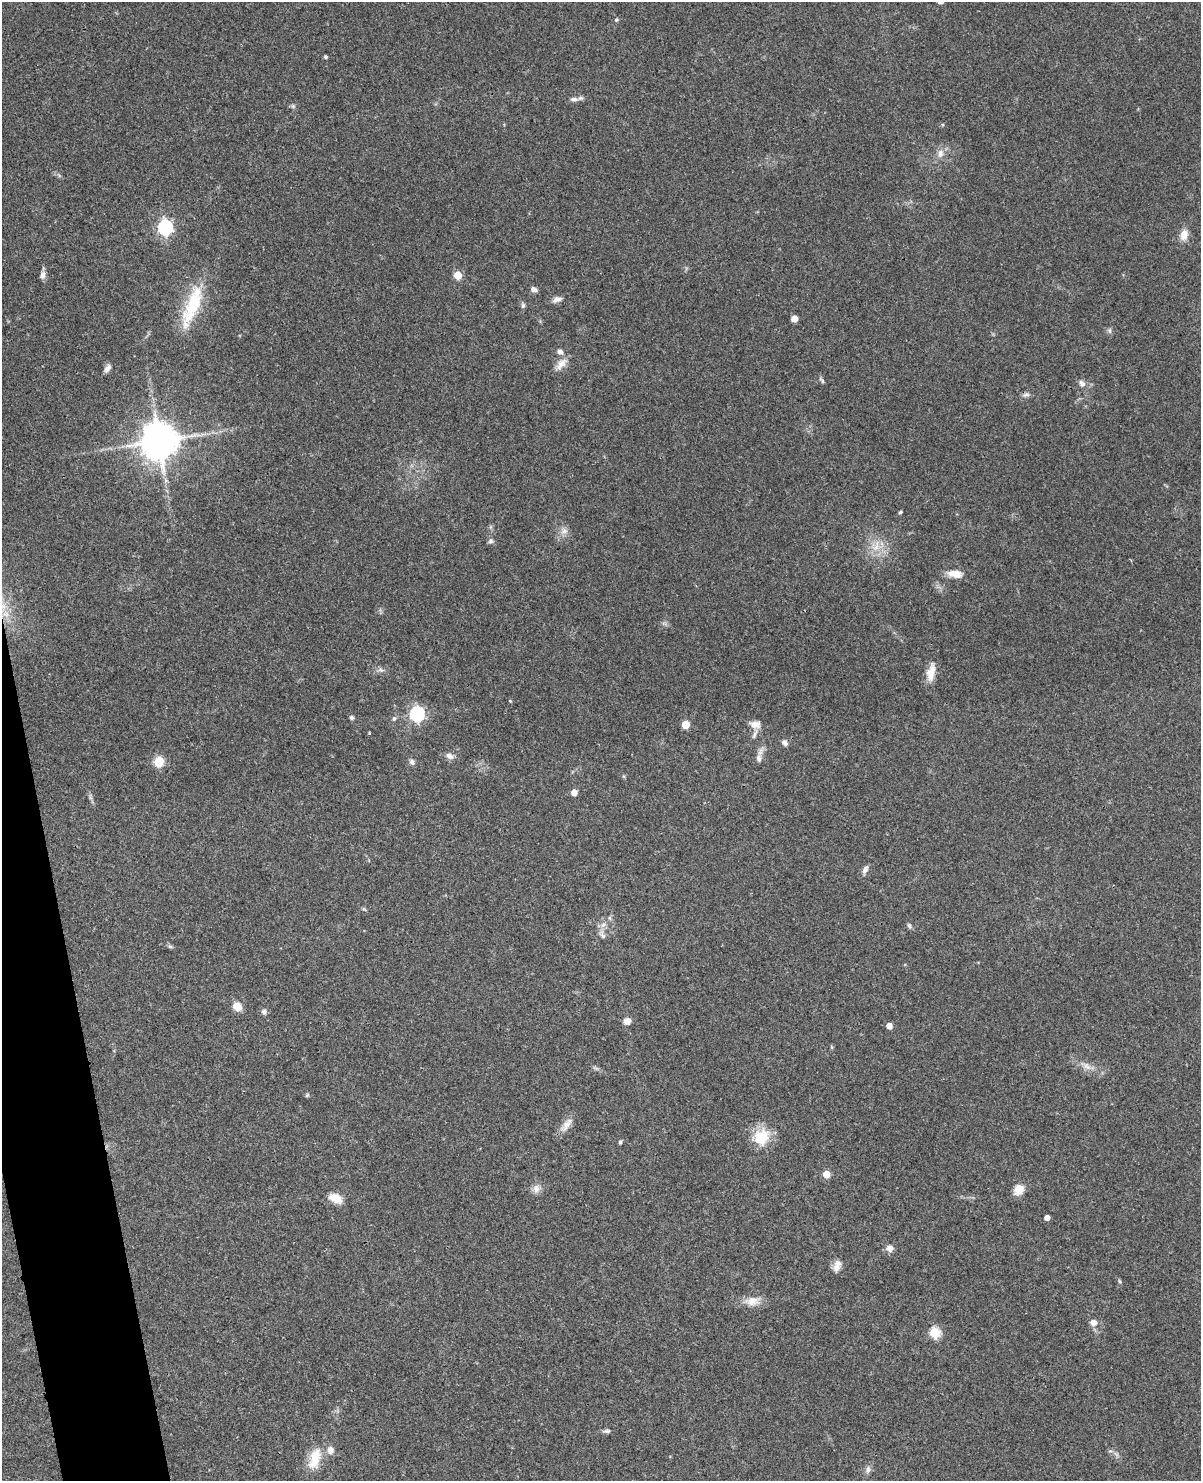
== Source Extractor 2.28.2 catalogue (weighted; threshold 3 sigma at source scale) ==
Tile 7 of 4 x 3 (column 3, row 2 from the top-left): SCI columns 2447-3645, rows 1737-3215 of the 4892 x 4840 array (HDU 1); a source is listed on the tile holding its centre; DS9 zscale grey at full resolution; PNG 1203 x 1483 px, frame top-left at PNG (2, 2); no overlay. Shown black and unused: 4% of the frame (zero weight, under 3 of 4 exposures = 5% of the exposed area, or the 3 px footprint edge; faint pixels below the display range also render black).
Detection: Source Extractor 2.28.2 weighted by HDU 2 'WHT'; one run over the whole footprint, this tile lists its part. Background 0.0858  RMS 0.0058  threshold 0.0261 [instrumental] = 3 sigma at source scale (4.5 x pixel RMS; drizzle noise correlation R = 1.50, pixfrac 1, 0.05/0.05 arcsec/px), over >= 5 px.
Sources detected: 73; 1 inside a brighter object's white glare — not listed; the other 72 listed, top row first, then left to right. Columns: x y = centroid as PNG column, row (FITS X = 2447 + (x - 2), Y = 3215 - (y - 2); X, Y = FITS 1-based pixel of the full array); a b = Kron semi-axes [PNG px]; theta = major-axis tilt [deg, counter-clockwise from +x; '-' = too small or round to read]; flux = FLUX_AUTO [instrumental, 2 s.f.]
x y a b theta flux
616 20 5 5 - 0.76
326 57 4 3 - 1.2
574 99 11 5 0 2.5
293 106 6 6 - 1.1
940 153 12 8 74 3.7
165 227 6 6 - 140
1184 235 14 10 78 5.1
43 275 11 7 87 2.4
458 275 5 5 - 18
534 289 7 5 -27 2.4
557 299 13 7 19 2.8
193 304 49 17 70 31
523 305 7 5 89 1.3
794 319 5 5 - 7.5
1109 331 8 5 -83 1.3
560 352 7 6 - 2.5
561 364 19 9 48 5
107 368 11 6 51 2.4
822 381 6 4 -88 0.91
1082 383 10 7 -53 2.6
1026 394 9 6 18 1.8
159 441 10 10 - 1800
900 512 4 3 - 0.93
564 531 10 8 25 2.9
491 541 8 6 66 1.5
876 546 16 7 68 5.5
955 574 18 9 -6 6.5
2 605 24 7 -73 9.3
381 670 7 5 -42 1.4
931 672 24 9 79 7.5
510 701 4 4 - 0.59
417 714 6 6 - 110
352 718 4 4 - 1.4
394 719 6 5 - 1
755 724 14 9 -5 4.2
685 725 5 5 - 17
754 734 15 4 64 2.2
785 743 7 6 - 2.1
449 756 11 7 -28 2.8
759 758 11 7 89 2.8
159 761 5 5 - 38
412 762 7 6 - 1.9
574 792 5 4 - 5.8
865 870 12 6 60 2.3
603 925 10 6 20 2.5
909 926 7 5 -62 1.2
602 935 13 6 -65 2.6
170 947 7 4 -8 1.1
237 1006 9 8 - 7.2
264 1011 8 6 -15 1.7
627 1021 7 7 - 4.1
889 1026 5 4 - 5.3
1087 1066 12 8 -40 3.7
307 1095 6 4 45 0.71
566 1125 24 8 52 5.2
763 1137 26 17 90 15
620 1142 6 4 75 0.94
826 1174 5 5 - 11
536 1189 13 9 -90 3.5
1019 1189 11 9 45 8.1
335 1198 18 10 -24 6.8
1047 1218 4 4 - 3.6
890 1248 8 7 - 3.3
837 1266 16 9 73 4.1
1119 1281 6 3 -70 0.73
752 1301 20 12 4 7.1
1093 1322 9 8 - 3.4
935 1333 5 5 - 43
607 1431 10 5 0 1.5
330 1450 10 8 88 3.9
315 1458 31 13 73 14
868 1469 10 6 80 2.1
Overlapping masked pixels (flux is a lower limit): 1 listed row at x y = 2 605
Isophote crosses this tile's border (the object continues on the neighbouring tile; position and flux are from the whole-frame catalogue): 1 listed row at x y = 2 605